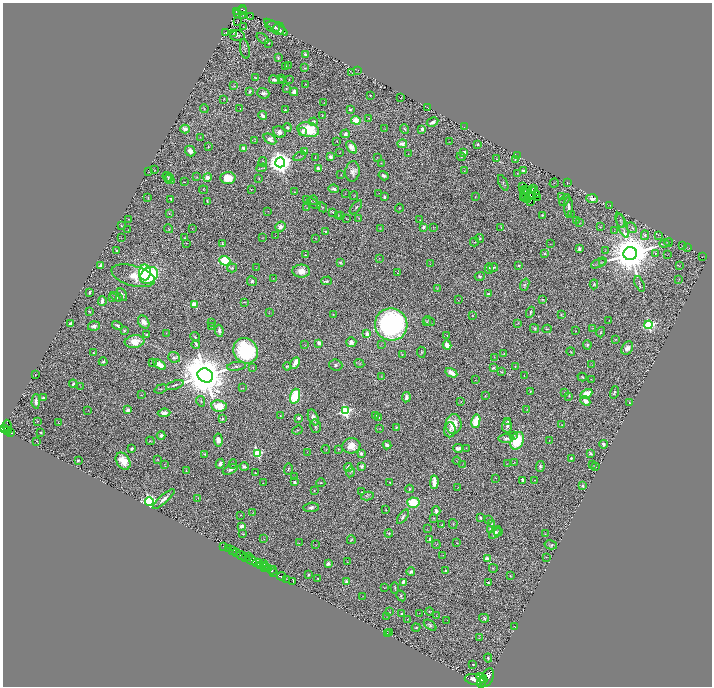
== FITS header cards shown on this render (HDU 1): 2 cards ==
NAXIS1  =                 1419
NAXIS2  =                 1368

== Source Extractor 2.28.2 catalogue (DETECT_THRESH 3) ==
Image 1419 x 1368 px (HDU 1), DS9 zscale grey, zoomed out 1/2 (1 PNG px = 2 x 2 image px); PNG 714 x 688 px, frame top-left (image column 2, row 1367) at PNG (3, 3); each listed source drawn as its Kron ellipse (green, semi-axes under 4 px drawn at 4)
Background 0.771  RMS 0.031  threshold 0.092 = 3 sigma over >= 5 px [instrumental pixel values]
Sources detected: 560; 60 cannot appear on this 1/2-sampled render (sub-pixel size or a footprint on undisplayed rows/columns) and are neither listed nor drawn; the other 500 listed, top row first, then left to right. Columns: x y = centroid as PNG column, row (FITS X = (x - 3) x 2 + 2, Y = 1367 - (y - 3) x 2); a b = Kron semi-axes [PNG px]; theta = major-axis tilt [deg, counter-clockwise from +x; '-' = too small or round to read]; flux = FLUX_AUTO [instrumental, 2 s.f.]
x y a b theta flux
242 9 4 2 - 79
236 11 2 2 - 88
242 11 2 1 - 22
237 13 3 1 - 59
243 15 2 1 - 2.2
251 17 3 1 - 2.3
237 21 2 1 - 0.39
243 27 2 1 - 1.9
273 27 7 5 -18 16
276 27 14 3 -32 21
279 29 6 5 - 15
226 33 2 1 - 1.7
233 33 4 3 - 4.4
237 35 7 5 1 14
262 38 7 2 -41 4.8
269 43 2 2 - 5.1
245 49 10 4 -79 13
306 54 3 2 - 26
278 58 3 2 - 7.4
288 65 2 2 - 3.7
286 66 3 1 - 2.5
304 68 3 2 - 3.1
358 70 2 1 - 1.6
352 73 2 2 - 2.2
255 77 3 1 - 4.3
281 79 4 2 - 3.5
289 79 3 2 - 2.7
274 80 5 3 - 22
282 80 4 2 - 3.4
305 84 3 2 - 1.8
234 86 3 2 - 3.5
286 88 3 2 - 4.4
250 91 3 3 - 13
294 92 4 3 - 53
263 93 6 5 - 24
370 95 2 2 - 5.9
401 98 2 1 - 1.7
223 100 2 1 - 1.8
324 103 2 1 - 2.5
427 107 2 1 - 2
240 108 2 2 - 2.6
204 109 4 2 - 4.5
285 110 3 2 - 5.8
350 110 3 3 - 10
263 115 4 2 - 23
322 115 2 1 - 3.5
369 118 3 2 - 4.9
356 120 5 4 - 88
314 122 4 4 - 13
432 122 6 3 29 26
464 127 2 1 - 1.5
287 128 4 3 - 9.5
384 128 3 2 - 2.9
185 129 5 4 - 42
405 129 5 2 - 6.4
422 129 3 2 - 25
308 130 11 7 -14 220
279 132 6 5 - 31
303 132 3 3 - 17
345 134 5 4 - 20
200 137 3 2 - 2.4
270 139 7 4 -35 45
255 140 3 2 - 2.6
337 141 2 2 - 3.4
449 142 3 1 - 1.7
402 144 5 4 - 38
478 144 2 2 - 10
208 147 2 2 - 5.4
351 147 7 4 -51 52
243 148 3 2 - 28
190 151 6 5 - 54
305 151 3 2 - 33
464 152 3 2 - 43
340 153 2 2 - 1.8
408 154 2 1 - 2.1
300 156 6 2 26 6.3
517 156 3 2 - 280
315 157 2 1 - 2.3
331 157 4 3 - 23
377 157 2 1 - 1.7
461 157 4 2 - 4.4
497 159 2 2 - 2.3
515 160 3 2 - 3.9
263 162 5 3 - 7.9
280 162 5 5 - 8000
381 163 3 2 - 2.6
262 168 5 3 - 7.8
318 168 3 3 - 17
155 170 3 2 - 1.7
353 171 10 7 82 38
465 171 3 2 - 2.9
524 171 4 2 - 16
148 172 2 1 - 1.6
517 173 2 1 - 2.3
341 175 2 2 - 2.4
384 176 5 3 - 14
167 177 5 2 - 4.3
169 177 2 2 - 2.5
197 177 3 3 - 3.8
208 177 4 4 - 35
228 178 7 6 - 120
259 178 3 2 - 3.9
169 179 5 2 - 5.2
184 182 3 1 - 2.2
503 183 8 3 -64 10
554 183 5 2 - 3.8
567 183 2 1 - 2.1
522 186 2 1 - 2.3
534 188 2 1 - 3.5
334 189 5 3 - 18
203 190 4 2 - 2.4
251 190 3 2 - 2.5
525 190 2 1 - 0.74
527 190 2 1 - 1.4
533 190 2 1 - 1.2
523 191 3 2 - 0.49
294 192 2 1 - 3
379 193 2 1 - 1.8
345 194 2 1 - 1.3
536 194 4 2 - 0.18
354 196 4 3 - 3.9
562 196 2 2 - 21
384 197 4 3 - 14
475 197 2 1 - 3.5
532 197 3 2 - 2.9
537 197 2 1 - 2.3
148 198 3 1 - 3.3
523 198 2 1 - 3.4
526 198 2 2 - 2.8
171 199 4 2 - 7.1
592 199 6 4 -4 27
306 200 4 2 - 2.8
314 200 5 3 - 5.6
528 200 2 1 - 2.4
565 200 7 3 55 9.8
207 201 3 2 - 5.9
531 201 3 1 - 3.4
314 204 7 2 -30 5.2
609 205 3 1 - 2
322 207 5 2 - 5.3
356 207 8 3 51 7.8
568 207 11 3 90 23
307 208 2 1 - 2.6
399 208 4 2 - 4.8
268 211 2 1 - 1.6
332 212 4 2 - 3.8
170 214 3 2 - 3.5
543 215 3 2 - 7
571 215 3 1 - 1.8
339 216 4 2 - 3.6
340 216 3 2 - 2.9
358 218 2 2 - 3.1
128 219 2 2 - 3.5
347 219 3 2 - 3.5
420 220 2 1 - 2.8
576 220 2 1 - 1.6
621 221 7 4 -74 10
579 223 3 2 - 3.3
121 225 4 2 - 3.9
622 225 13 4 -67 21
280 226 5 4 - 39
423 227 4 3 - 19
501 227 2 2 - 2.3
600 227 2 2 - 3.7
433 228 3 1 - 3
632 228 6 4 -46 13
169 229 4 3 - 4.5
192 229 2 1 - 1.4
380 229 3 3 - 4.6
128 230 2 1 - 2.8
614 231 2 2 - 2.2
326 232 2 2 - 24
645 235 5 4 - 18
658 235 3 2 - 2
275 236 2 1 - 1.3
121 237 4 1 - 2.3
185 238 2 2 - 5.3
263 238 2 2 - 2.2
315 238 2 1 - 2.8
480 238 4 3 - 5.5
474 242 4 3 - 6.1
669 242 4 1 - 2.6
187 243 2 1 - 1.6
222 243 3 3 - 7.2
551 244 3 1 - 1.7
664 244 5 3 - 7.2
682 245 2 1 - 1.6
687 247 2 1 - 1.3
579 249 4 3 - 13
117 251 2 2 - 13
605 251 2 1 - 1.5
655 253 4 3 - 8.1
544 254 3 3 - 7.7
630 254 7 6 - 35000
305 255 2 2 - 3.3
668 255 2 1 - 1.2
702 256 2 1 - 2.1
379 258 3 2 - 1.9
225 261 5 5 - 200
340 262 4 3 - 8
602 262 4 3 - 6.6
599 263 8 3 26 11
430 264 3 2 - 2.5
101 265 4 3 - 17
518 266 2 2 - 11
680 266 2 1 - 1.6
232 268 5 4 - 11
256 268 2 1 - 1.6
489 268 5 3 - 8.7
493 268 5 3 - 13
301 271 9 6 -3 68
145 272 8 6 -88 430
398 273 2 1 - 3.1
149 275 10 7 39 550
133 276 22 10 -15 160
480 276 5 4 - 12
273 279 2 1 - 1.7
679 280 3 2 - 2.7
252 281 5 5 - 15
327 281 5 2 - 10
594 284 5 4 - 8.8
640 284 8 2 -66 10
525 285 6 4 70 10
437 289 3 2 - 2.8
89 292 3 2 - 16
122 294 7 3 -65 11
488 294 4 3 - 8.5
112 297 3 2 - 3.6
117 297 6 4 -26 9.8
543 299 4 2 - 6.3
458 300 2 1 - 2.8
102 301 5 2 - 35
244 302 4 2 - 5.9
194 304 3 3 - 250
89 311 3 2 - 5.8
269 312 3 2 - 2.9
530 312 6 3 61 11
333 314 3 2 - 4.9
561 315 3 3 - 5.2
472 316 3 2 - 4.2
429 321 6 4 -27 7.9
609 321 2 2 - 2.3
144 322 7 5 -58 48
426 322 4 3 - 5.4
70 323 4 2 - 11
212 323 2 2 - 2.2
518 323 3 3 - 4.2
391 324 16 16 - 1800
117 325 5 3 - 13
648 325 4 4 - 1000
94 326 6 4 18 27
212 326 3 2 - 3.1
535 328 5 3 - 11
592 328 4 2 - 3.4
547 329 4 2 - 3.7
124 331 3 3 - 7.7
219 331 6 3 -82 22
576 331 2 1 - 2.3
601 332 5 3 - 7.3
166 333 2 2 - 1.8
367 334 3 3 - 52
147 335 4 3 - 8.6
447 335 3 2 - 4.4
195 337 5 2 - 5.6
615 339 3 2 - 4.6
134 342 10 6 8 120
351 342 5 5 - 34
319 343 4 3 - 30
381 344 3 2 - 2.9
196 345 4 2 - 9.6
305 345 2 1 - 0.99
447 345 4 4 - 62
587 345 5 3 - 11
627 348 7 5 56 33
246 351 13 11 -50 750
421 352 5 4 - 9.1
571 352 4 2 - 5.9
93 353 2 2 - 5.7
402 354 4 2 - 3.8
504 354 3 2 - 3.6
174 357 6 5 - 18
494 357 3 2 - 2.3
103 362 4 4 - 11
152 363 3 2 - 4.9
295 363 6 3 63 69
359 363 5 4 - 8.5
160 365 7 4 -34 85
336 365 6 5 - 15
592 365 2 1 - 1.5
237 366 9 3 9 15
287 366 4 3 - 10
515 366 3 3 - 4.9
253 367 3 2 - 2.6
493 368 4 3 - 10
501 372 2 2 - 5.4
451 373 6 4 -30 83
35 375 3 2 - 3.3
205 375 8 6 -33 42000
524 376 2 1 - 1.6
382 377 3 3 - 4
582 377 4 3 - 7
591 379 2 1 - 1.9
476 380 3 2 - 1.8
73 384 4 3 - 17
175 385 9 2 19 11
80 386 3 2 - 1.6
242 388 4 1 - 2.2
161 389 6 2 21 5.8
530 391 2 2 - 4.2
564 392 2 2 - 2.3
614 392 6 3 76 9.8
586 394 6 4 28 130
141 395 3 3 - 3.6
295 396 7 5 71 350
485 396 3 3 - 4.2
569 396 2 2 - 4.4
406 397 5 3 - 29
43 398 3 3 - 20
36 401 7 4 88 23
201 401 5 3 - 6.2
461 401 3 2 - 3.4
585 401 5 4 - 37
629 403 3 3 - 6.5
219 406 7 5 -8 130
88 410 2 1 - 1.7
128 410 2 2 - 82
527 410 3 2 - 3
345 411 4 4 - 1100
164 413 6 4 5 47
376 415 4 3 - 4.7
280 416 2 2 - 3.2
313 417 8 5 -68 40
379 417 2 1 - 2.1
298 418 3 3 - 26
222 419 4 3 - 13
37 421 3 2 - 2.9
476 421 7 3 79 250
508 421 3 3 - 7.5
59 423 3 2 - 3.9
454 424 10 8 89 140
562 425 2 1 - 1.6
7 426 6 3 -83 750
315 426 7 5 -75 15
507 426 7 5 86 19
396 427 2 2 - 4.3
4 428 3 2 - 400
380 429 2 1 - 2.6
8 430 4 2 - 310
297 430 5 3 - 6.9
450 430 7 6 - 22
10 432 3 2 - 270
41 432 3 2 - 6.4
161 435 4 4 - 19
513 435 4 3 - 11
506 438 7 4 3 20
218 440 6 4 -85 46
549 440 2 1 - 1.6
37 441 2 2 - 2.3
150 441 4 2 - 4
517 441 9 6 69 270
604 444 4 4 - 20
387 445 4 3 - 26
351 446 9 7 8 76
458 448 5 4 - 20
467 448 3 2 - 2.9
132 449 3 2 - 10
338 449 3 3 - 5.7
326 450 4 2 - 3
307 452 2 2 - 1.9
258 453 4 3 - 670
361 453 4 4 - 16
205 454 4 2 - 4.1
590 454 4 3 - 11
571 458 2 2 - 9.5
158 460 2 2 - 3.2
78 461 3 2 - 8.3
123 461 9 6 -56 97
457 461 4 1 - 2.3
514 462 4 2 - 3.9
164 464 3 2 - 1.9
220 464 5 3 - 30
233 464 4 3 - 4.3
463 464 3 2 - 2.2
507 464 3 2 - 1.9
592 465 2 1 - 1.3
362 466 4 4 - 20
540 466 5 4 - 15
244 467 4 3 - 17
348 467 4 3 - 43
595 467 2 2 - 5.7
288 469 5 3 - 7
230 470 8 4 25 17
186 471 3 2 - 4.8
350 472 5 3 - 7.9
255 473 2 2 - 6
294 477 3 1 - 2.2
496 478 2 1 - 1.5
522 480 4 2 - 24
535 480 2 2 - 3.2
294 482 3 2 - 17
434 482 7 3 88 79
263 483 2 1 - 2.3
321 483 4 2 - 6.6
390 483 3 2 - 5.6
583 486 2 2 - 28
458 488 3 1 - 1.6
410 489 4 3 - 7.6
314 490 4 3 - 7.9
362 492 2 1 - 2.9
367 496 6 3 11 7.6
198 498 2 1 - 2.3
164 499 14 3 42 38
149 502 4 4 - 2000
413 503 6 5 - 230
311 507 7 4 7 20
386 510 3 2 - 3.1
436 511 4 3 - 28
253 513 4 2 - 4.4
240 515 2 2 - 3.5
403 517 8 3 53 15
434 518 3 2 - 4.1
480 518 3 2 - 12
488 520 4 2 - 3.4
453 524 5 3 - 6.1
492 524 3 2 - 6.4
442 525 3 3 - 7.3
242 526 4 3 - 30
427 529 3 2 - 1.9
490 529 3 3 - 15
495 532 7 4 47 22
498 532 4 3 - 9.6
389 533 4 4 - 8.1
243 534 2 1 - 3.5
545 534 3 2 - 2.6
264 539 3 2 - 2.8
430 539 2 2 - 33
351 540 4 2 - 6.4
299 543 2 1 - 2.4
457 543 2 2 - 4.8
315 544 4 1 - 1.8
436 545 4 2 - 3.5
551 545 6 3 -13 11
224 546 3 1 - 17
229 549 2 1 - 46
233 551 2 2 - 210
237 553 3 2 - 270
242 555 5 2 - 1400
443 555 3 2 - 2.1
249 556 2 1 - 130
245 557 3 2 - 540
547 557 3 1 - 1.5
487 559 3 3 - 130
251 560 6 3 -31 2100
347 562 2 1 - 1.9
257 563 5 4 - 1000
263 564 2 2 - 410
328 564 4 3 - 14
264 565 2 1 - 270
260 566 3 2 - 570
265 568 3 2 - 890
269 568 4 3 - 550
493 568 4 3 - 6.8
272 570 4 2 - 300
446 571 4 3 - 7.5
411 572 4 4 - 14
274 573 3 2 - 140
308 575 2 2 - 16
281 576 5 2 - 1500
510 576 3 2 - 4.9
318 579 2 2 - 4.8
286 580 4 1 - 120
293 581 3 1 - 57
347 582 2 2 - 77
403 582 4 2 - 16
488 583 4 2 - 9.3
384 588 2 1 - 2.5
395 588 5 2 - 6.7
363 596 3 2 - 1.7
401 596 6 3 -60 8.2
429 611 4 2 - 4.6
390 612 3 2 - 2.7
419 613 2 1 - 1.4
402 614 3 2 - 9.3
387 616 2 1 - 2
436 616 3 1 - 2.2
484 618 5 4 - 10
407 619 3 2 - 2.4
447 620 2 1 - 1.6
430 625 7 4 -37 14
515 627 2 1 - 1.8
416 628 4 3 - 7.3
389 633 2 2 - 3.7
388 634 3 2 - 2.6
479 638 3 2 - 2.8
488 658 4 3 - 11
473 664 2 2 - 4.4
482 678 6 2 -32 1600
487 678 10 6 64 3900
474 679 10 5 -8 5500
481 682 6 3 71 2800
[60 sub-pixel or undisplayed-footprint detections neither listed nor drawn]